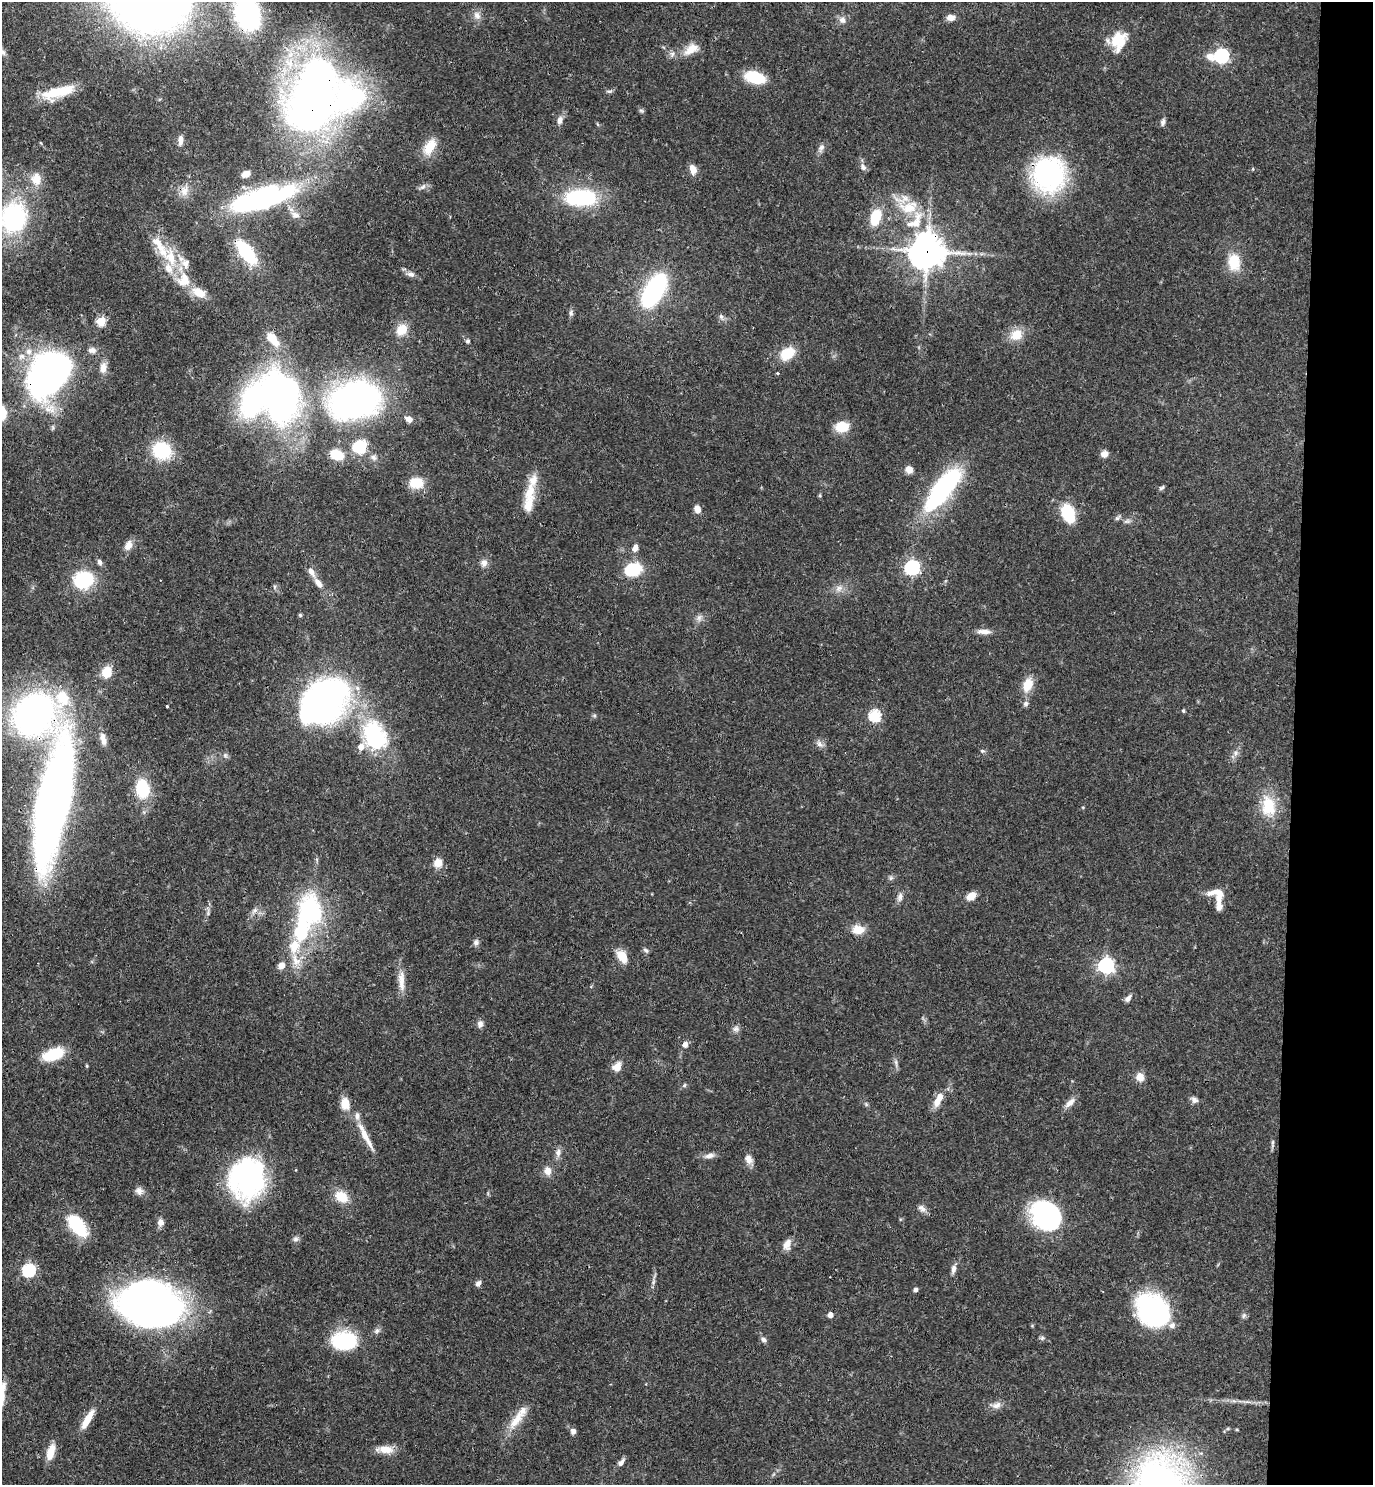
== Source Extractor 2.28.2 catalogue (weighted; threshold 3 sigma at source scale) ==
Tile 6 of 3 x 3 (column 3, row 2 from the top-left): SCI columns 3011-4381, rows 1503-2985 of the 4601 x 4479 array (HDU 1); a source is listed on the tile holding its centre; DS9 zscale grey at full resolution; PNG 1375 x 1487 px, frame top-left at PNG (2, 2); no overlay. Shown black and unused: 6% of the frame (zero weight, under 3 of 4 exposures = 6% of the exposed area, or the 3 px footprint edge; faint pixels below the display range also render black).
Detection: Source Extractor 2.28.2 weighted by HDU 2 'WHT'; one run over the whole footprint, this tile lists its part. Background 0.0595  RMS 0.0031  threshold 0.014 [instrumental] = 3 sigma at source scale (4.5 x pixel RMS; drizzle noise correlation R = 1.50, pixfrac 1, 0.05/0.05 arcsec/px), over >= 5 px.
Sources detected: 195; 8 inside a brighter object's white glare — not listed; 18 inside a brighter listed object's ellipse — not listed separately; the other 169 listed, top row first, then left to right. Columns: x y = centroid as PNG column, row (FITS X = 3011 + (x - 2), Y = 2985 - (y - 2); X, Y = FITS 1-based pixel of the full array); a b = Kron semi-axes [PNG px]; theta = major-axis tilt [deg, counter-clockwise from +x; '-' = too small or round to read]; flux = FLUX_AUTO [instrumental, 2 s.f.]
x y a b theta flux
248 13 25 18 -71 50
477 15 12 9 -50 1.9
951 17 9 7 4 1.8
842 20 10 8 -47 1.5
1117 39 27 17 72 8.5
691 49 22 12 31 4.2
3 52 9 7 -50 1.1
1221 56 8 6 7 65
755 77 20 11 -16 11
609 91 9 4 0 0.58
57 92 37 11 16 12
350 95 49 46 -49 46
313 96 53 30 79 310
641 111 6 4 -20 0.5
560 120 11 7 75 1.7
1163 122 10 5 75 0.97
180 140 13 7 88 1.7
430 147 23 12 58 6
821 148 12 7 63 1.3
863 167 10 7 -59 1.3
693 169 10 7 -78 2.9
246 174 9 7 26 2.6
1048 174 37 35 88 49
36 179 17 14 88 4.3
423 187 10 5 38 1
185 191 16 11 73 3.1
581 198 35 17 0 27
253 203 57 19 5 45
908 207 31 18 5 11
295 215 13 9 -16 2.1
14 217 24 20 80 42
875 217 14 9 76 11
927 251 12 11 - 560
246 252 30 13 -53 19
171 257 31 18 -69 12
1234 262 21 15 -83 7.5
411 274 10 7 -5 1.3
654 290 25 12 59 67
199 292 19 11 -25 4.9
571 313 9 6 84 0.9
721 316 8 5 -64 0.87
101 321 5 5 - 15
402 330 14 12 45 4.9
1016 335 16 14 33 5.2
273 339 25 11 -53 5.4
468 341 5 5 - 0.59
92 350 10 7 -4 1.5
29 351 9 8 - 2
787 353 14 10 38 8.5
21 356 10 7 35 1.7
103 368 14 9 81 2.3
46 370 43 18 52 110
778 373 3 3 - 0.68
281 397 58 38 -78 110
354 401 54 38 20 110
50 409 19 13 0 5.2
409 419 9 7 -20 1.9
842 427 12 10 7 7.5
360 447 21 20 - 10
162 451 21 19 -28 15
1104 454 8 7 - 1.8
337 455 13 10 -18 7.6
909 470 8 7 - 2.3
416 483 17 13 -5 6.2
943 488 56 19 52 44
1162 488 8 5 38 0.61
530 492 29 14 70 6.5
820 495 5 4 - 0.38
697 509 9 7 -72 2.2
1068 513 17 10 -69 15
1117 518 6 6 - 0.72
1127 521 8 5 -7 0.88
128 545 13 8 59 2.4
635 548 9 7 70 1.7
100 562 7 5 -67 1.1
484 563 10 9 - 1.7
912 567 6 6 - 77
633 570 12 9 18 17
311 572 11 7 -58 2.2
83 580 21 17 19 18
318 583 13 7 -49 2.4
274 587 6 4 89 0.49
839 588 10 8 26 1.8
300 615 5 4 - 0.46
699 618 10 7 89 1.2
984 631 18 6 -3 2.1
107 672 11 10 - 5.9
1028 685 15 10 68 5.5
327 698 54 44 62 83
1026 704 7 6 - 0.91
167 706 3 3 - 0.77
1183 711 4 4 - 0.47
33 714 69 50 33 92
875 715 6 6 - 31
375 736 41 29 -67 31
103 739 16 7 -75 2.3
820 744 11 8 -49 1.4
982 751 7 5 -19 0.54
1236 753 6 6 - 0.94
225 755 7 6 - 0.74
142 789 12 9 -84 18
53 802 104 23 78 330
1268 806 29 18 -82 11
438 863 8 7 - 4.2
891 878 6 6 - 0.67
1217 892 23 9 1 4.1
971 896 11 8 36 3.3
900 897 12 7 72 1.4
1219 907 9 7 77 1.8
255 910 11 5 45 1.2
310 910 24 16 -73 39
858 929 14 10 -2 4.3
476 942 8 8 - 1
294 946 21 15 76 7.9
646 950 8 5 -44 0.69
622 956 15 10 -59 4.8
281 965 9 8 - 2
1106 965 6 6 - 98
401 981 30 8 -88 3.9
1128 998 10 6 49 1.2
480 1024 10 7 81 1.3
736 1029 9 8 - 1.2
685 1044 7 6 - 1.6
53 1054 24 12 19 11
87 1066 5 3 - 0.32
617 1067 13 10 47 2.9
1140 1077 9 8 - 3.1
684 1085 6 5 - 0.53
1194 1100 10 7 -36 1.2
938 1101 15 9 66 3.6
1070 1103 18 7 43 2
345 1104 15 10 -80 4
866 1104 6 4 -47 0.48
365 1135 41 7 -63 5
1272 1143 12 4 87 0.76
558 1153 12 8 80 1.5
709 1156 15 6 10 1.7
749 1159 12 9 -62 2.1
548 1171 10 8 -83 2.6
247 1178 42 35 78 56
139 1191 11 9 -44 1.6
341 1197 17 12 -32 5.7
922 1208 12 8 -36 1.4
1046 1215 29 24 -36 47
160 1222 9 8 - 1.6
78 1226 26 13 -51 15
296 1239 8 7 - 0.94
787 1244 15 9 73 2.4
953 1269 11 6 80 1.4
29 1270 7 6 - 46
653 1282 7 4 71 0.69
478 1283 8 6 50 1.1
915 1290 5 4 - 0.97
150 1303 56 37 -11 180
1153 1311 36 28 -43 45
830 1315 5 4 - 2.1
1244 1316 8 5 70 0.71
377 1331 9 6 41 0.96
1042 1338 6 6 - 0.62
763 1340 8 6 -32 0.93
345 1341 21 15 3 26
996 1405 14 9 18 2.1
87 1419 27 7 60 4.8
514 1422 21 11 62 5.1
573 1431 6 6 - 1.3
385 1449 22 9 -2 4
51 1452 18 8 74 5
621 1462 11 6 54 1.4
1162 1481 43 37 -47 160
Overlapping masked pixels (flux is a lower limit): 9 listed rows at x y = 350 95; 313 96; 1048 174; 927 251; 46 370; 33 714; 53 802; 247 1178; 1162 1481
Isophote crosses this tile's border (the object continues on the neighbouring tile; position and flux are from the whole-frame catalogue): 4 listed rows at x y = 248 13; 3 52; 14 217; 1162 1481